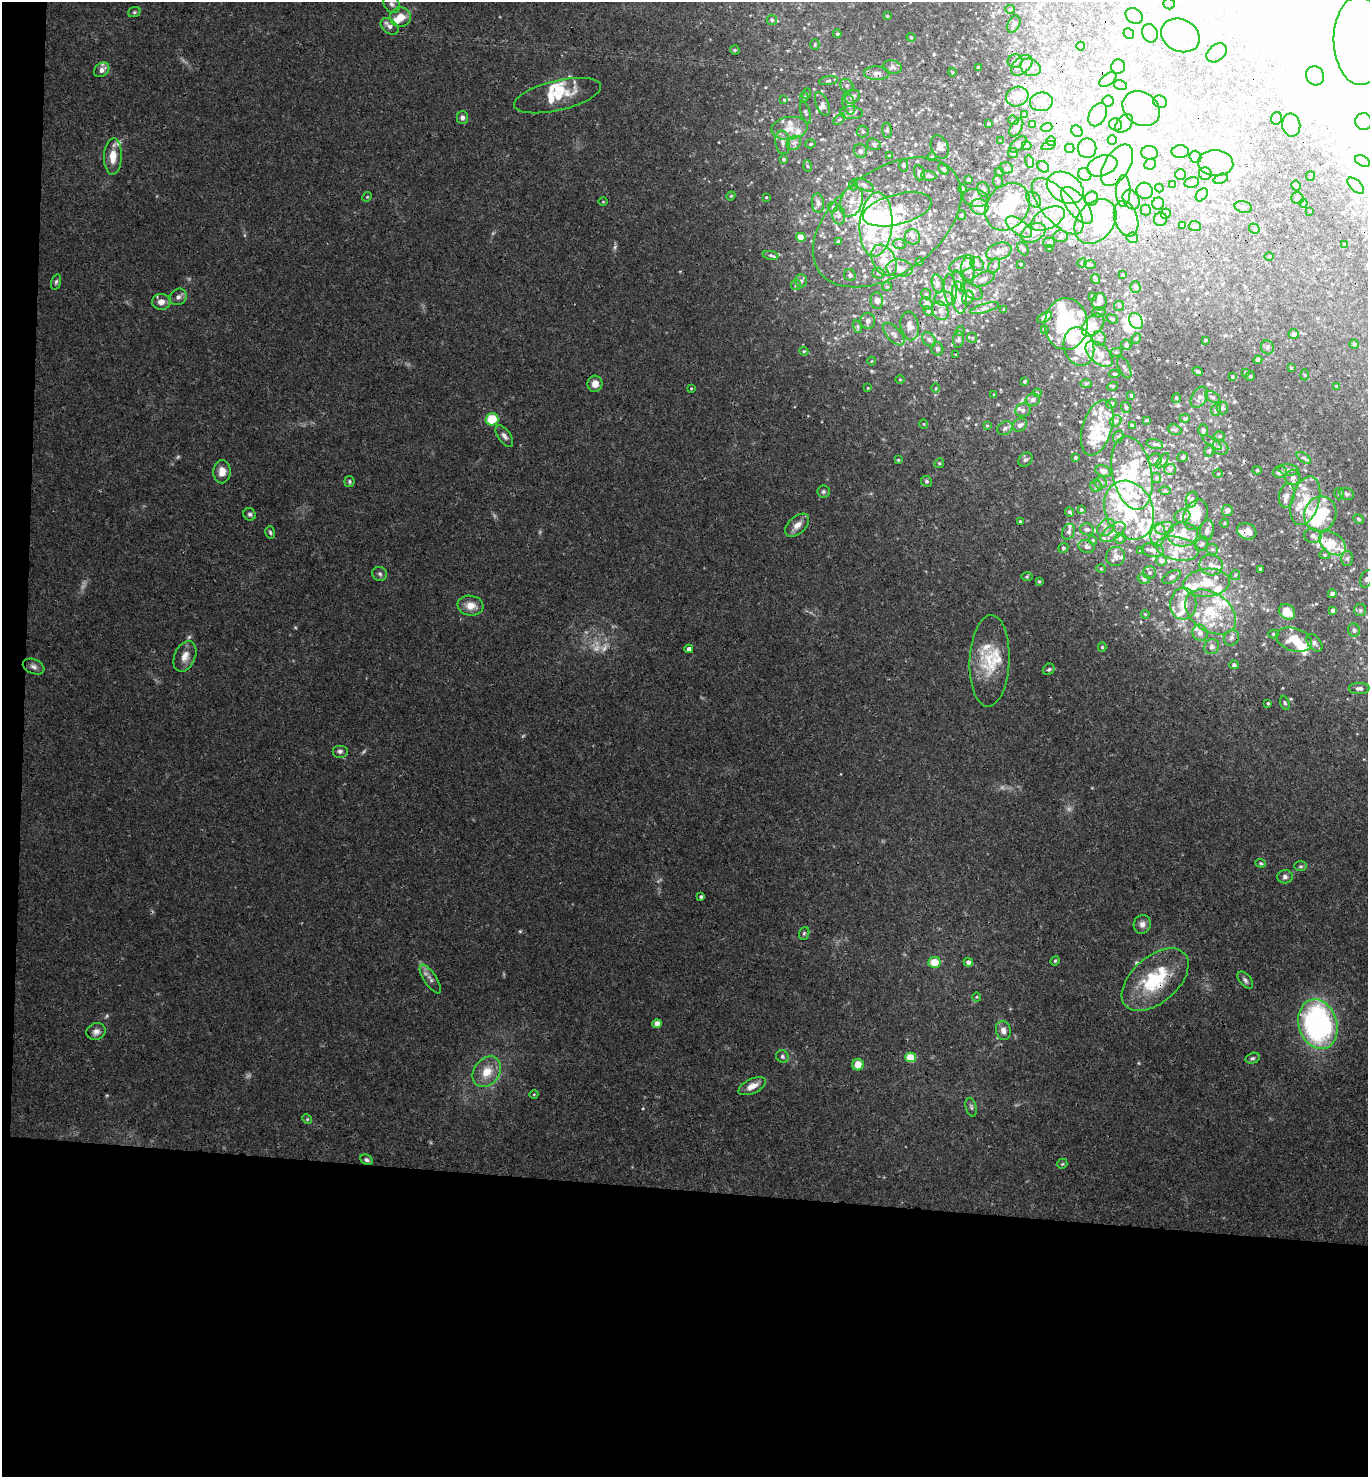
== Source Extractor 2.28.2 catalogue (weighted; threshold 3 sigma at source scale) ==
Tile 7 of 3 x 3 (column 1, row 3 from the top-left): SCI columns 160-1525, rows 11-1485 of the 4514 x 4442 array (HDU 1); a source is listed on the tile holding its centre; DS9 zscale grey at full resolution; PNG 1370 x 1479 px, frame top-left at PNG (2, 2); each listed source drawn as its Kron ellipse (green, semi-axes under 4 px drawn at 4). Shown black and unused: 21% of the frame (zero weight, under 3 of 4 exposures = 6% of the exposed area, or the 3 px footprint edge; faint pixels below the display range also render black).
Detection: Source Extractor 2.28.2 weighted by HDU 2 'WHT'; one run over the whole footprint, this tile lists its part. Background 0.0367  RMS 0.0029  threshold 0.0132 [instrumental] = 3 sigma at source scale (4.5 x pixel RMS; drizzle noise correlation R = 1.50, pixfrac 1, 0.05/0.05 arcsec/px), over >= 5 px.
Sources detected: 671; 9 too faint to see at this stretch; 104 inside a brighter object's white glare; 2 cosmic-ray / hot-pixel residue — neither listed nor drawn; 136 inside a brighter listed object's ellipse — not listed separately; the other 420 listed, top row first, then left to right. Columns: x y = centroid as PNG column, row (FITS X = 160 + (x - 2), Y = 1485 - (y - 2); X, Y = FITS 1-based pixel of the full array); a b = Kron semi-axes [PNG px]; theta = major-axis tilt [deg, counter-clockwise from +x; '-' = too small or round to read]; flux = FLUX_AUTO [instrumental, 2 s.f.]
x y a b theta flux
392 4 10 7 -57 1.2
1169 4 5 5 - 0.55
1010 9 5 4 - 0.55
134 12 6 5 - 0.48
887 16 3 3 - 0.31
1134 16 9 7 -37 1.2
400 17 10 10 - 4
772 20 5 5 - 0.54
1014 24 9 6 64 1
390 26 10 6 -38 1.4
1129 33 5 5 - 0.61
1150 33 9 7 -69 1.8
837 34 4 3 - 0.42
1180 35 20 16 -26 7
911 37 4 4 - 0.31
1360 41 44 26 -88 21
815 45 5 4 - 0.38
1081 46 4 3 - 0.27
735 50 5 5 - 0.35
1217 53 11 8 39 1.9
1015 61 7 6 - 1.2
1022 65 12 8 43 2.6
892 67 9 6 -12 0.89
978 67 3 2 - 0.28
1030 67 10 8 -28 1.6
1118 67 7 7 - 3.8
102 70 8 6 40 1.7
952 72 4 3 - 0.24
877 73 12 7 -1 1.6
1315 76 10 9 - 1.8
1108 80 9 5 36 0.91
828 81 9 3 8 0.51
847 85 7 6 - 0.76
1120 85 6 5 - 0.63
806 94 5 3 - 0.24
558 96 44 15 13 8
804 97 5 4 - 0.46
852 97 8 6 34 1.5
1017 97 11 9 19 4.4
784 100 4 4 - 0.32
1108 101 5 5 - 0.61
1041 102 11 9 6 2.6
1160 102 7 6 - 1.8
822 104 12 6 -67 1.3
849 104 11 6 -76 1.1
1141 109 20 16 -36 6.2
806 113 11 4 -72 0.69
851 113 11 6 -5 1.6
1024 114 4 3 - 0.26
1098 115 12 8 63 1.8
462 118 6 6 - 1
1276 118 6 5 - 0.62
839 119 7 4 44 0.5
1013 120 5 4 - 0.49
1364 121 8 8 - 1.9
1124 123 11 7 48 1.5
988 124 3 3 - 0.34
1032 124 3 3 - 0.34
1116 125 6 6 - 0.85
1291 125 11 9 -82 2.5
1016 127 10 5 61 0.74
1047 127 6 3 18 0.43
789 128 18 11 8 4
887 130 7 4 -84 0.55
863 131 6 6 - 0.68
1077 131 6 5 - 0.54
1112 140 5 4 - 0.35
1000 141 4 2 - 0.22
1051 141 5 4 - 0.4
783 142 12 7 -82 1.6
794 143 8 6 44 1.1
811 144 5 4 - 0.45
874 144 7 5 -17 0.83
1018 144 10 5 42 0.73
1027 146 5 4 - 2.3
1048 146 7 3 19 0.48
940 147 12 8 -65 1.5
1070 148 5 4 - 0.36
1087 148 10 9 - 2.1
860 151 7 6 - 1
1180 152 8 6 1 1.1
1013 153 5 5 - 0.43
1150 153 8 6 -2 1.1
113 156 18 9 87 4.5
889 156 4 3 - 0.33
932 157 4 4 - 0.3
1195 157 6 6 - 0.77
784 159 3 3 - 0.44
1362 161 8 5 -27 0.68
1030 162 6 4 -72 0.46
1216 163 18 13 -4 5.6
1150 164 6 5 - 0.65
1117 165 23 12 58 6.8
807 166 5 4 - 0.4
903 166 6 3 -89 0.35
1102 166 16 10 19 3.7
1043 167 6 5 - 0.56
1006 168 6 6 - 0.78
943 169 6 4 -51 0.42
999 172 5 3 - 0.35
919 173 7 5 -75 0.68
1205 174 6 6 - 0.74
1085 175 7 6 - 0.88
1180 175 5 5 - 0.65
929 176 7 5 -6 0.63
1310 176 5 4 - 0.31
1221 179 7 4 19 0.58
969 180 3 3 - 0.6
998 181 6 5 - 0.56
1192 182 7 5 13 0.74
1173 184 4 3 - 0.32
853 185 5 3 - 0.28
864 185 10 5 -28 0.96
1296 186 5 4 - 0.83
1356 186 10 5 -43 4.6
1065 188 20 14 -32 7.2
1159 188 4 4 - 0.27
962 189 4 4 - 0.4
983 189 7 6 - 0.87
1123 191 16 7 89 2.2
1145 191 8 8 - 2.2
1202 195 7 5 52 0.58
731 196 4 4 - 0.33
367 197 5 4 - 0.3
766 197 3 2 - 0.25
975 198 12 9 -12 1.9
1297 198 6 5 - 0.96
1034 199 9 6 -52 1
1091 199 7 6 - 0.89
1131 200 10 8 -60 1.5
852 201 16 11 71 3.6
603 202 4 3 - 0.24
818 203 10 6 -84 1.1
1158 203 6 6 - 0.71
1303 203 4 4 - 1.1
1077 205 22 10 -52 5.3
1058 206 35 15 -49 13
833 207 5 5 - 0.55
979 207 9 7 -20 3.8
1008 207 25 20 54 15
1243 207 9 6 -14 0.91
897 209 35 15 14 7.1
1146 210 5 5 - 0.39
1310 211 2 2 - 0.18
1166 213 5 5 - 1.6
839 215 9 6 -87 1.1
961 215 5 4 - 0.36
1048 219 18 10 27 4.7
1126 219 18 11 -72 4.5
1160 219 7 6 - 0.74
1095 221 25 18 51 9.7
887 222 84 51 36 51
876 224 32 16 86 15
1182 225 4 3 - 0.43
1195 226 6 5 - 0.53
1019 227 15 7 -34 2.5
1254 229 5 5 - 0.48
1033 233 13 8 27 4
1061 236 7 6 - 0.74
801 237 5 4 - 4.2
913 237 8 7 - 1.1
1132 238 6 5 - 0.7
838 241 3 3 - 0.54
1049 243 6 5 - 1.3
899 244 6 5 - 0.63
1345 245 4 3 - 0.48
1023 249 7 5 -62 0.61
1050 249 3 3 - 0.57
999 251 13 8 18 2.1
771 255 8 4 -10 0.64
1269 256 5 3 - 0.31
884 260 17 11 -60 6.1
919 262 3 3 - 0.38
1082 263 5 4 - 0.37
962 264 14 7 24 1.9
977 264 7 6 - 0.89
1020 264 3 3 - 0.2
1090 265 6 4 -3 0.38
994 266 8 5 60 0.75
899 268 13 8 -6 2.3
968 269 12 6 -84 2.7
878 273 6 5 - 0.73
850 275 6 5 - 0.91
1122 275 3 2 - 0.25
983 279 12 6 24 1.3
1095 279 5 3 - 0.55
801 281 7 5 90 0.75
959 281 11 5 -69 0.96
56 282 8 4 75 0.57
937 283 9 5 -76 0.89
796 285 5 5 - 0.42
887 287 5 4 - 0.38
1135 287 6 5 - 0.73
950 290 15 6 -85 1.7
972 291 12 7 -30 2.1
926 294 5 5 - 0.44
1092 296 3 2 - 0.26
178 297 9 7 45 1.1
959 297 16 7 -83 2.5
968 298 7 5 68 0.69
945 299 10 7 -4 1.7
877 300 8 6 -85 1.9
161 302 9 8 - 2.3
1099 302 8 7 - 0.98
927 303 6 5 - 1.5
1119 306 5 5 - 0.5
984 308 15 4 15 1
1004 309 4 3 - 0.39
928 311 5 4 - 0.4
940 311 9 8 - 1.6
1099 312 7 5 12 0.61
1045 318 8 4 30 3
1112 319 6 3 -22 0.42
868 321 8 7 - 1.3
1136 321 8 6 -58 7.9
1066 324 26 21 89 26
1093 325 13 8 46 4.7
910 326 14 9 -80 2.2
858 327 6 4 -72 0.56
1044 329 3 3 - 0.26
960 331 5 4 - 0.35
894 334 14 7 -48 1.6
1294 334 5 5 - 0.78
972 338 5 4 - 0.44
1099 338 7 7 - 1
1136 338 5 4 - 0.51
929 339 8 6 -49 0.95
958 340 8 5 83 0.69
1205 340 3 3 - 0.34
1354 344 4 4 - 0.43
1126 345 5 5 - 1.3
1079 347 19 15 -76 8.9
1267 347 7 6 - 0.89
937 349 7 5 -75 0.88
804 351 4 4 - 0.32
1116 352 6 4 19 0.4
1099 354 16 9 -40 3.5
956 355 3 2 - 0.27
1258 360 4 4 - 0.88
871 361 4 3 - 0.22
1124 367 12 5 -65 1
1291 368 4 4 - 0.26
1198 371 5 3 - 0.59
1245 372 4 3 - 0.33
1114 374 5 4 - 0.56
1305 375 5 3 - 0.29
1250 376 5 4 - 0.42
1232 377 4 3 - 0.33
900 380 5 3 - 0.24
1024 381 3 3 - 0.45
1086 383 6 4 1 0.39
595 384 8 7 - 2.4
1113 386 5 3 - 0.34
1336 386 3 3 - 0.2
691 388 3 2 - 0.24
868 388 3 2 - 0.22
936 388 5 3 - 0.26
1037 393 4 3 - 0.34
994 395 3 3 - 0.3
1131 395 3 3 - 0.45
1199 397 11 7 59 1.5
1213 397 8 5 -27 0.77
1176 398 4 4 - 0.31
1033 400 7 6 - 1.2
1111 404 5 4 - 0.69
1126 407 5 5 - 0.59
1222 408 6 5 - 0.73
1023 410 8 6 8 0.99
1216 410 6 5 - 0.63
1185 418 5 4 - 0.56
492 419 6 6 - 9.3
1147 420 3 2 - 0.34
1116 421 6 5 - 0.67
924 424 5 3 - 0.22
1020 425 7 6 - 1.3
1132 425 3 3 - 0.4
987 426 4 3 - 0.31
1005 428 8 6 37 1.1
1097 428 29 14 73 8.3
1175 430 7 5 -18 0.49
1203 430 6 4 89 0.83
504 436 12 6 -55 1.2
1219 436 5 5 - 0.48
1118 437 6 5 - 0.53
1212 443 11 3 -35 0.61
1155 444 8 5 -14 0.65
1220 448 8 7 - 1.1
1209 451 6 5 - 0.52
1183 457 5 5 - 0.58
1075 458 3 3 - 0.57
1304 458 8 4 -35 0.72
898 460 3 3 - 0.34
1025 460 8 6 41 0.76
1155 460 7 6 - 0.81
1162 461 9 4 51 0.66
939 463 5 4 - 0.41
1170 469 6 5 - 0.64
1257 470 4 4 - 0.3
1289 470 10 5 -8 1.1
1103 471 8 5 -21 1.3
222 472 12 8 90 2.9
1280 472 7 6 - 1.6
1132 473 37 19 -79 14
1218 474 5 3 - 0.28
1293 477 7 7 - 1.2
1156 478 5 4 - 0.43
349 481 5 5 - 0.5
926 481 5 5 - 0.61
1101 482 6 6 - 0.68
1096 486 6 5 - 0.54
1165 491 6 4 0 0.43
823 492 6 6 - 0.57
1339 494 6 4 -75 0.45
1347 494 7 5 -17 0.65
1287 495 12 7 79 1.6
1192 500 8 5 73 1.2
1305 501 25 14 74 7
1081 509 4 4 - 0.31
1129 510 30 24 -66 20
1227 510 5 5 - 1.4
1070 512 5 4 - 0.54
250 514 6 6 - 0.7
1320 514 18 16 68 13
1195 515 16 11 65 6.4
1182 516 8 6 18 1.1
1359 519 6 4 -28 0.43
1020 522 4 3 - 0.5
1224 523 4 3 - 0.27
797 525 14 8 43 2.4
1106 528 10 7 43 1.5
1164 528 9 6 10 1.5
1087 529 7 6 - 0.89
1207 530 10 7 80 1.6
1247 531 10 8 -21 2.5
270 532 6 4 -74 0.51
1068 532 8 6 67 1
1113 532 14 7 35 2.2
1183 534 15 12 3 5.7
1158 535 11 7 79 2.1
1313 536 9 7 -13 1.3
1120 538 5 5 - 0.57
1093 540 5 4 - 0.37
1332 543 15 10 -39 4.6
1202 544 7 6 - 0.82
1086 546 8 6 -19 1.1
1063 548 5 5 - 0.62
1177 549 22 11 -11 6.3
1212 549 6 5 - 0.62
1153 550 11 7 -9 1.5
1141 551 4 2 - 0.24
1324 555 5 4 - 0.38
1115 557 10 9 - 1.4
1347 558 7 6 - 0.81
1161 560 5 5 - 1.8
1211 565 11 10 - 2.2
1101 569 5 3 - 0.27
1261 569 3 3 - 0.52
1149 573 6 6 - 0.67
380 574 7 6 - 0.82
1235 575 5 4 - 0.4
1027 577 6 4 1 0.36
1171 577 10 5 30 1
1144 579 6 4 -18 0.59
1366 579 9 6 65 0.9
1039 581 4 3 - 0.4
1207 583 23 14 5 6.8
1332 594 4 4 - 1.5
1183 604 16 13 88 4.4
471 606 13 10 -8 3.2
1333 610 4 4 - 1.1
1360 610 6 6 - 0.73
1211 612 28 19 -35 12
1287 612 9 7 -40 4.4
1145 614 4 3 - 0.28
1354 630 6 6 - 0.87
1200 633 8 7 - 1.6
1273 634 5 4 - 0.43
1231 638 8 7 - 0.98
1294 640 18 11 -18 6
1314 643 10 6 -49 1
1102 647 4 4 - 0.46
1212 647 8 7 - 1.1
689 649 4 4 - 1.9
185 656 16 10 66 2.8
989 661 46 20 87 13
1234 665 5 4 - 0.74
34 667 11 7 -23 1.3
1049 669 6 5 - 0.57
1359 688 10 5 0 0.97
1268 703 3 3 - 0.42
1285 703 7 4 -73 0.54
340 751 8 6 0 0.97
1261 863 5 4 - 0.43
1301 866 6 5 - 0.51
1285 877 8 6 1 1
701 897 4 3 - 0.65
1142 924 9 8 - 1.5
804 933 6 5 - 0.49
1055 961 5 4 - 0.35
934 962 6 5 - 5.5
968 962 5 4 - 1.5
430 979 17 6 -56 1.6
1155 980 39 23 41 20
1245 980 10 5 -49 0.9
977 997 4 4 - 0.29
657 1024 4 4 - 2.7
1318 1024 25 19 -72 78
1003 1030 9 7 -78 1.7
96 1032 10 8 27 1.6
782 1056 6 6 - 0.72
910 1057 5 5 - 8.9
1253 1058 7 5 16 0.67
858 1065 6 6 - 4.4
487 1072 16 12 53 5.4
752 1086 15 7 25 2.8
534 1094 4 3 - 0.23
971 1107 9 5 -75 0.74
307 1119 5 4 - 0.38
367 1160 7 5 -27 0.79
1062 1164 5 5 - 0.39
Overlapping masked pixels (flux is a lower limit): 7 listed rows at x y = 877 73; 887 222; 1247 531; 1086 546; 430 979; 1155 980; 96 1032
Isophote crosses this tile's border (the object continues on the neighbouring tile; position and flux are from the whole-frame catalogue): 3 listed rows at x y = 1360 41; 1366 579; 1360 610
Unlisted compact peaks at least as high as the median listed source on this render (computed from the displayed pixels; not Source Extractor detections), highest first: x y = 295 627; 1138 1063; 244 235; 540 532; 968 418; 1092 788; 976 424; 765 87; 1141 622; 1178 405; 495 516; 995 294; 719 142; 841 774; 431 1143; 967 330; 1283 688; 1316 604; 1138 417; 911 366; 781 69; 819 67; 492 233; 978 341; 1130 550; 736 131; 504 974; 835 338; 1267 610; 84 583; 1075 403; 974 382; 1208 384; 1126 607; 1281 531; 1234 402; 993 16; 1236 654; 929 109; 1263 644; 702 698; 1016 1105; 1167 361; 500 17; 1089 288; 1051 377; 800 220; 183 60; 751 182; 808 416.